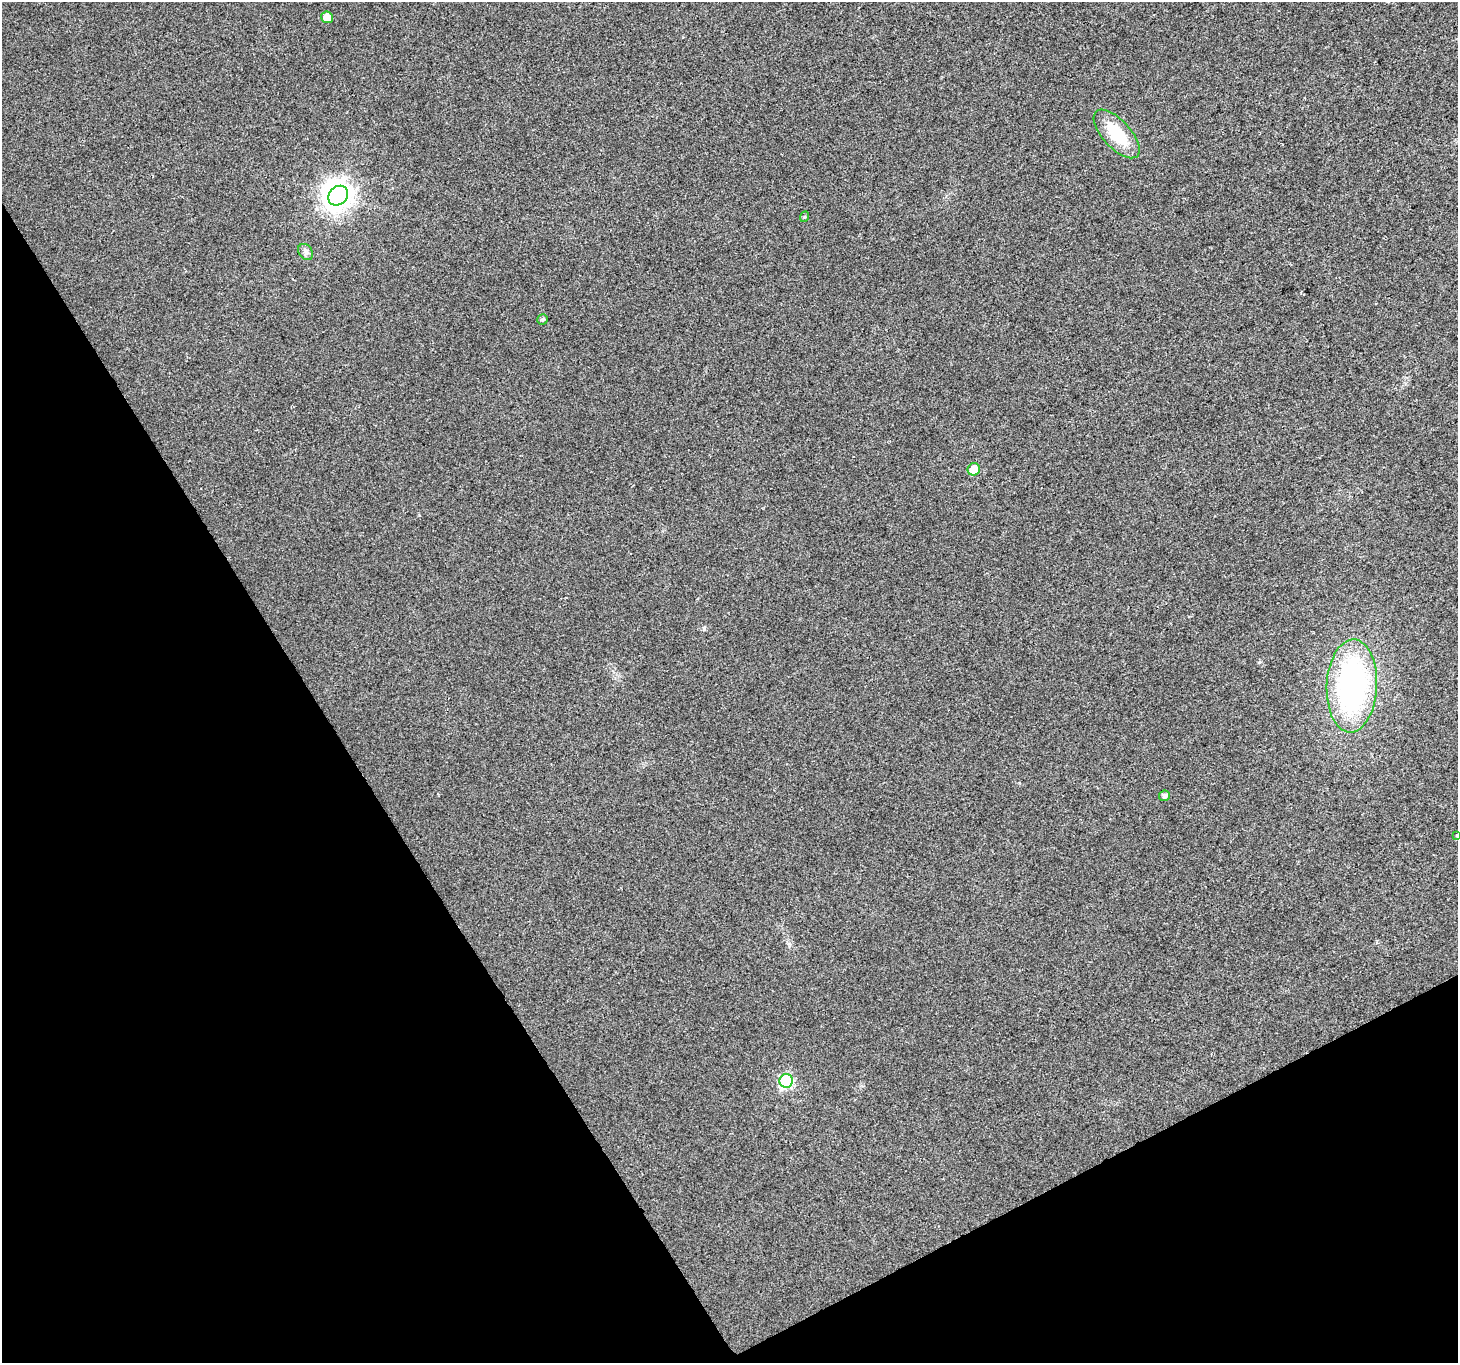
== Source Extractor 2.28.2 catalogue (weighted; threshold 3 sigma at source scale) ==
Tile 14 of 4 x 4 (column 2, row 4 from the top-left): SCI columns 1460-2915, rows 169-1529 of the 5826 x 5719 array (HDU 1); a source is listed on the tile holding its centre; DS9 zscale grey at full resolution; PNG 1460 x 1365 px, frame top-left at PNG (2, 2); each listed source drawn as its Kron ellipse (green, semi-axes under 4 px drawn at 4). Shown black and unused: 29% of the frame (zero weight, under 2 of 3 exposures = <1% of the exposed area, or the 3 px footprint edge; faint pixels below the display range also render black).
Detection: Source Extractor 2.28.2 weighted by HDU 2 'WHT'; one run over the whole footprint, this tile lists its part. Background 0.00812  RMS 0.0055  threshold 0.0249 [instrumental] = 3 sigma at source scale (4.5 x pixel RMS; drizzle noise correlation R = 1.50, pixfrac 1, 0.0396/0.0396 arcsec/px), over >= 5 px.
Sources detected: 12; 1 inside a brighter object's white glare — neither listed nor drawn; the other 11 listed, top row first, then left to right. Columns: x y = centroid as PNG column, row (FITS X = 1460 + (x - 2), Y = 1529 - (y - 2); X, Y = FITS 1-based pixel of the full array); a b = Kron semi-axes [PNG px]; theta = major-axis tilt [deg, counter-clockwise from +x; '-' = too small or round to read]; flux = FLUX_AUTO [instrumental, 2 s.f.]
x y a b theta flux
327 17 6 6 - 6.8
1117 134 30 14 -47 22
338 196 11 9 47 490
804 217 5 3 - 0.58
306 252 9 6 -50 1.9
543 319 5 5 - 1
974 469 6 6 - 9.1
1352 686 46 25 87 120
1165 796 5 5 - 2.3
1457 835 3 2 - 0.64
786 1081 7 6 - 51
Isophote crosses this tile's border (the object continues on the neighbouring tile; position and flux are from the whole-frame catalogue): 1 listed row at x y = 1457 835
Unlisted compact peaks at least as high as the median listed source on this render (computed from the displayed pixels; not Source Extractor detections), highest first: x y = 704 629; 419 515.